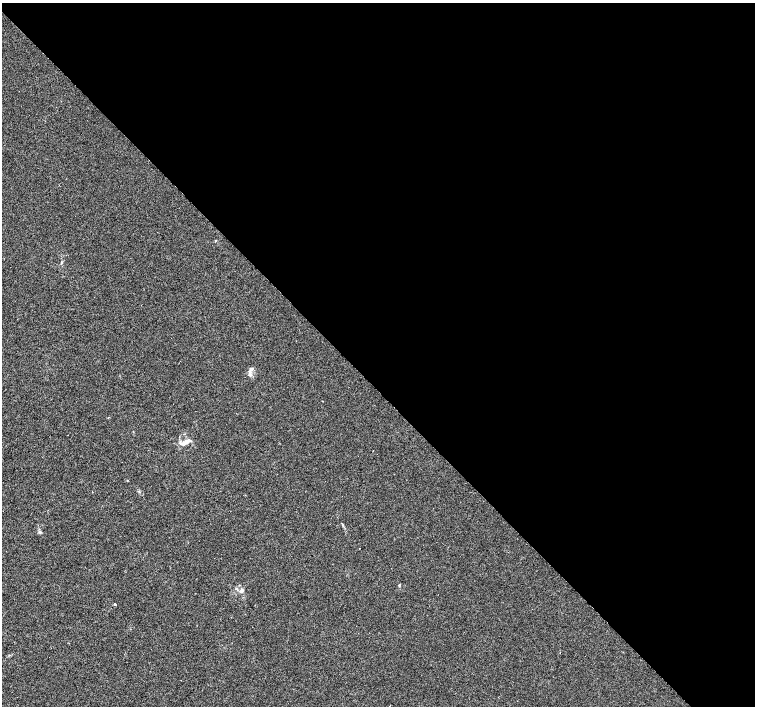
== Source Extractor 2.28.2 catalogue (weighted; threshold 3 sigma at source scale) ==
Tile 8 of 4 x 4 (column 4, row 2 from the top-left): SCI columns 4521-6026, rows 3036-4443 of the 6026 x 6004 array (HDU 1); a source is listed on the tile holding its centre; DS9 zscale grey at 2 x 2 block average (1 PNG px = mean of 2 x 2 image px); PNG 757 x 708 px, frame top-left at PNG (2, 3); no overlay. Shown black and unused: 55% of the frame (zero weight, under 2 of 3 exposures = <1% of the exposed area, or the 3 px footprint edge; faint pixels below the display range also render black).
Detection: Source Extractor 2.28.2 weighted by HDU 2 'WHT'; one run over the whole footprint, this tile lists its part. Background 0.00649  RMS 0.0046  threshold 0.0205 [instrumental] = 3 sigma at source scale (4.5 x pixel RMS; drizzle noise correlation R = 1.50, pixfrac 1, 0.0396/0.0396 arcsec/px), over >= 5 px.
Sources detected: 8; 1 inside a brighter listed object's ellipse — not listed separately; the other 7 listed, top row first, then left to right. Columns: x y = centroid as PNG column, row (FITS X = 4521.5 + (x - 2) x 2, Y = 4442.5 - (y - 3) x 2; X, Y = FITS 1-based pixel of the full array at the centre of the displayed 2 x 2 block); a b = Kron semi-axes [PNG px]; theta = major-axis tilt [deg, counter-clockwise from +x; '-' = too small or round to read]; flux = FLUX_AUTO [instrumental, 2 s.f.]
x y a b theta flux
250 372 4 4 - 2.2
185 442 14 4 29 7.8
343 525 3 3 - 0.74
399 585 4 2 - 0.81
242 590 6 3 87 1.9
115 604 2 2 - 3.3
560 653 2 2 - 0.46